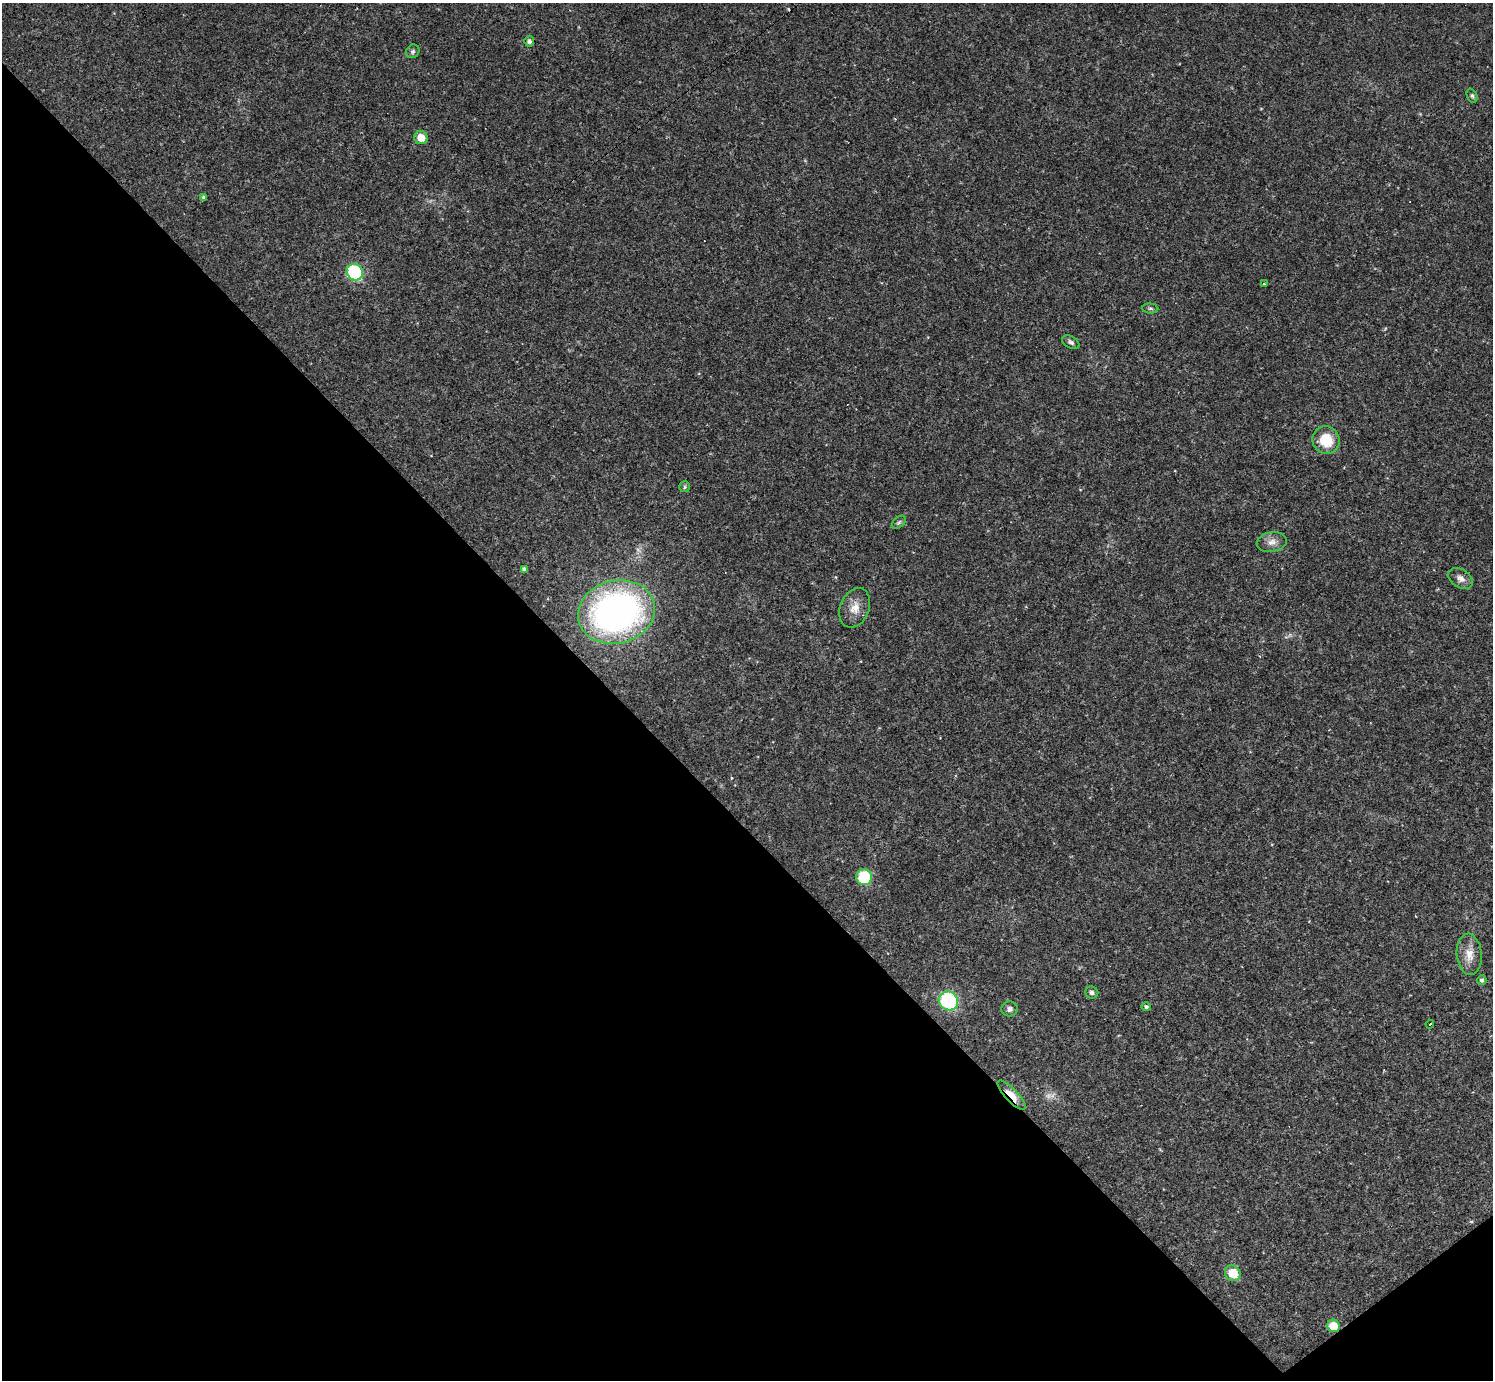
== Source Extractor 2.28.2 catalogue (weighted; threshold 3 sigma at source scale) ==
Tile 14 of 4 x 4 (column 2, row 4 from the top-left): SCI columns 1492-2982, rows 295-1672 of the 5963 x 5960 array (HDU 1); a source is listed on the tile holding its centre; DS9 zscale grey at full resolution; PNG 1495 x 1382 px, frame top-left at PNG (2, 3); each listed source drawn as its Kron ellipse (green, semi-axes under 4 px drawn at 4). Shown black and unused: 42% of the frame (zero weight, under 2 of 3 exposures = <1% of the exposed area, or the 3 px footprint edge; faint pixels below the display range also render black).
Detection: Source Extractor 2.28.2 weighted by HDU 2 'WHT'; one run over the whole footprint, this tile lists its part. Background 0.0325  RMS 0.005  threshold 0.0225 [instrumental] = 3 sigma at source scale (4.5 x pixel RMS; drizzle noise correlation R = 1.50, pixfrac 1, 0.05/0.05 arcsec/px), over >= 5 px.
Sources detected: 30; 1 too faint to see at this stretch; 1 cosmic-ray / hot-pixel residue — neither listed nor drawn; the other 28 listed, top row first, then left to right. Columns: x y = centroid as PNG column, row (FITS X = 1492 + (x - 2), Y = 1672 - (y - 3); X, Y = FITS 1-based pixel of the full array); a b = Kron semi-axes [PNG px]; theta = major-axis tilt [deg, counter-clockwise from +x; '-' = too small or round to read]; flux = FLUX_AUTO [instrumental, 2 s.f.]
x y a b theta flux
529 41 5 5 - 1.6
413 51 7 6 - 1
1472 96 8 5 -70 1
421 137 7 6 - 6.7
204 197 4 4 - 1.2
355 272 8 7 - 51
1264 284 3 3 - 0.91
1150 308 8 5 -5 0.96
1071 342 9 6 -31 1.4
1326 440 14 13 - 13
685 487 5 5 - 0.98
899 522 8 5 41 0.96
1272 542 15 10 10 3.8
524 569 4 4 - 1.6
1460 578 13 9 -32 3
855 608 20 14 68 6.8
616 612 39 31 14 180
864 877 8 7 - 24
1469 954 21 12 -85 6.8
1482 980 5 4 - 1
1092 992 6 6 - 1.2
948 1001 10 9 - 36
1146 1007 5 4 - 1.2
1009 1009 8 7 - 1.8
1430 1024 4 3 - 89
1011 1095 19 6 -47 8.9
1233 1273 8 7 - 11
1333 1326 6 6 - 10
Overlapping masked pixels (flux is a lower limit): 2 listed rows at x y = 1011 1095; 1333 1326